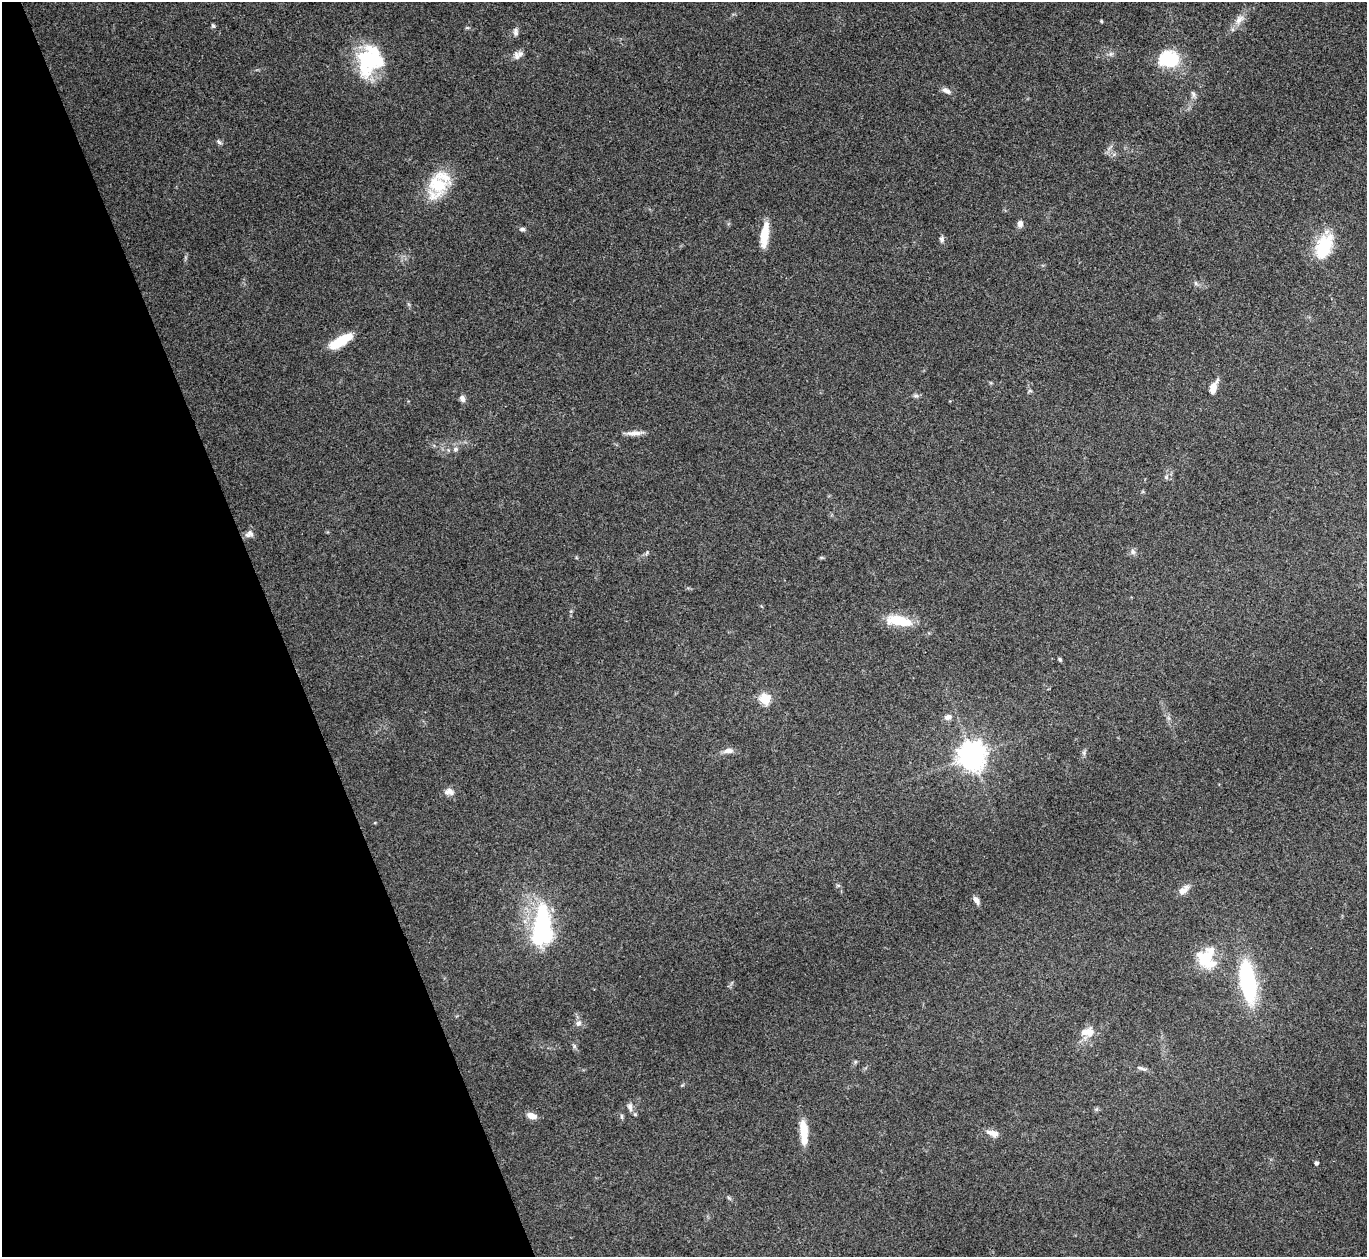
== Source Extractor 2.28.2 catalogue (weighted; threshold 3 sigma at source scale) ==
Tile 5 of 4 x 4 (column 1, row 2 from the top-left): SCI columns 2-1366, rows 2661-3915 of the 5462 x 5449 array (HDU 1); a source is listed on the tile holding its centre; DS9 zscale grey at full resolution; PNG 1369 x 1259 px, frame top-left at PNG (2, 2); no overlay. Shown black and unused: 20% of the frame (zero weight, under 3 of 4 exposures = <1% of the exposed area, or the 3 px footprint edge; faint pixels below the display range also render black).
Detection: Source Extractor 2.28.2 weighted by HDU 2 'WHT'; one run over the whole footprint, this tile lists its part. Background 0.111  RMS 0.0065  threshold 0.0294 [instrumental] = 3 sigma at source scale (4.5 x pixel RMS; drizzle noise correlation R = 1.50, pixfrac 1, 0.05/0.05 arcsec/px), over >= 5 px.
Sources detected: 63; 4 inside a brighter object's white glare — not listed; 4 inside a brighter listed object's ellipse — not listed separately; the other 55 listed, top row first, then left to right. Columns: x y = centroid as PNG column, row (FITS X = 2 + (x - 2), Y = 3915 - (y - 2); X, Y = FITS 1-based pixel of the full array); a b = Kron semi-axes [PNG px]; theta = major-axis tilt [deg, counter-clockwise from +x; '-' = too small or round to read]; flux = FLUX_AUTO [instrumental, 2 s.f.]
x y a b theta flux
1239 19 17 10 48 5.8
1101 21 4 4 - 0.7
213 26 6 4 -72 1.1
515 32 11 6 -88 2.3
520 54 11 8 1 3
1170 59 16 13 -2 41
368 60 41 23 82 45
946 91 13 7 -28 3.2
1193 94 10 5 -71 1.8
219 142 9 4 -40 1.2
438 185 35 24 68 30
1020 224 8 6 84 3
522 229 7 5 8 1.6
764 233 30 10 80 12
942 239 8 6 -86 1.9
1325 249 34 21 79 26
1196 283 7 5 -61 1.3
340 341 24 8 29 21
1213 388 16 7 69 6.8
1030 391 6 4 -18 0.97
916 396 8 5 -14 1.5
462 398 8 6 -66 2.6
634 433 23 6 3 4.6
455 449 7 5 22 1.6
1166 477 6 5 - 1.3
249 534 12 9 21 3.1
1133 552 8 6 -75 2
647 553 9 3 69 0.91
899 620 30 13 -6 18
1060 659 5 4 - 0.94
765 699 6 5 - 49
948 717 10 7 20 3.1
728 751 14 7 6 3.7
1084 753 7 4 -72 1.2
972 756 9 8 - 810
449 792 14 8 -7 3.9
838 885 6 4 0 0.91
1183 890 14 7 40 5.7
976 900 9 5 -57 3.2
543 922 47 24 -87 64
1205 957 23 21 13 21
1248 981 39 14 -81 74
578 1023 8 7 - 2.6
1089 1032 13 10 87 7
574 1046 7 4 -72 1.2
855 1062 6 3 72 0.87
1141 1068 16 4 -17 2
630 1107 12 7 -77 2.9
1096 1109 6 4 -17 1
532 1116 11 6 -17 5.3
622 1117 8 4 -88 1.1
804 1132 29 9 -86 13
993 1133 15 7 -14 5.4
1316 1163 4 4 - 1.8
729 1198 7 4 -44 1.1